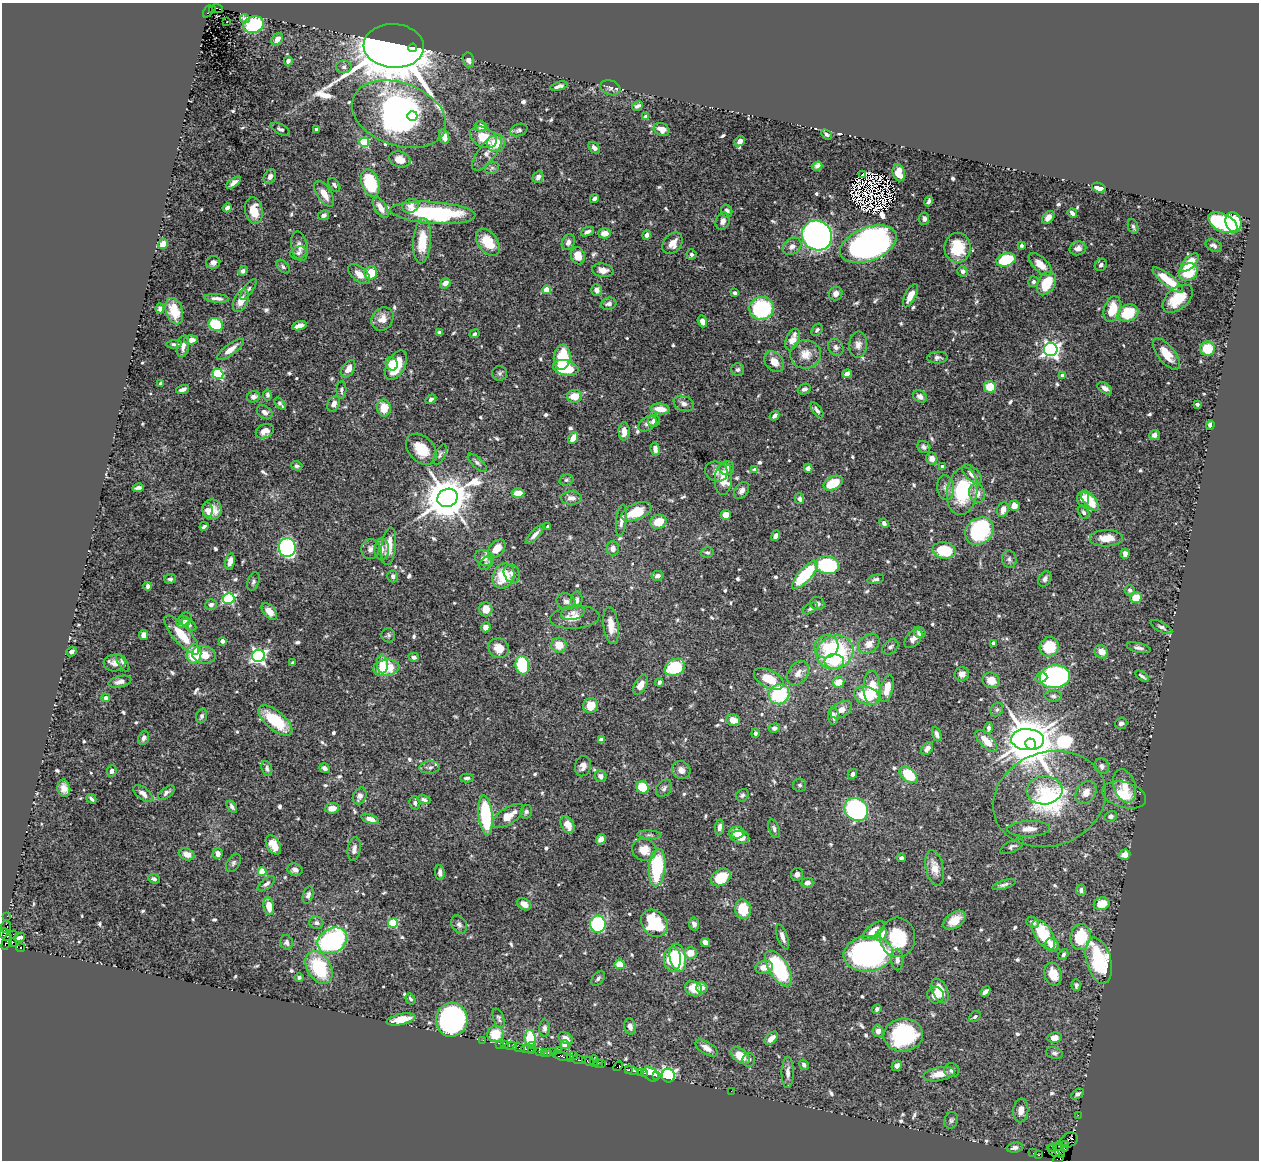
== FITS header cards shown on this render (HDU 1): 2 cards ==
NAXIS1  =                 1257
NAXIS2  =                 1158

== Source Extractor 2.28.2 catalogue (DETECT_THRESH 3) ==
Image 1257 x 1158 px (HDU 1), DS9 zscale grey, 1 PNG px = 1 image px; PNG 1261 x 1162 px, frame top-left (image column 1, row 1158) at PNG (2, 3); each listed source drawn as its Kron ellipse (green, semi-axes under 4 px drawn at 4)
Background 3.06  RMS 0.027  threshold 0.0813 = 3 sigma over >= 5 px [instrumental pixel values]
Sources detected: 715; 12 with non-positive FLUX_AUTO (blend fragments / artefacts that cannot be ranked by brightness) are neither listed nor drawn; of the other 703, the 500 brightest by FLUX_AUTO listed and drawn (203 fainter detections omitted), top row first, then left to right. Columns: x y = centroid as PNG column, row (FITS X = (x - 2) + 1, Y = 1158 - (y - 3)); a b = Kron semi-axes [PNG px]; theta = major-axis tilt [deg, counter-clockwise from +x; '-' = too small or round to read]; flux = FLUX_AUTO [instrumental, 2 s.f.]
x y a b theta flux
217 8 6 3 -18 520
212 9 3 3 - 260
208 11 6 3 63 410
245 19 5 4 - 6
227 21 3 2 - 10
254 25 10 8 17 110
277 39 7 5 54 11
394 46 30 22 -3 4300
413 48 4 4 - 480
469 60 7 5 -75 7.9
288 61 4 4 - 5.9
344 67 8 6 -1 6.2
559 86 9 3 14 7
610 88 10 7 -20 6.9
637 106 6 4 26 5.9
399 114 49 31 -20 1200
412 116 5 5 - 200
646 117 4 4 - 14
481 126 6 5 - 11
280 129 10 5 -27 4.6
317 129 3 3 - 8.4
661 129 8 6 -28 17
519 130 9 6 21 4.9
826 134 6 4 -43 4.8
444 137 7 5 -71 18
483 137 14 9 -29 40
740 141 5 4 - 9.9
364 142 5 4 - 92
496 143 9 9 - 39
594 148 7 4 -46 7.3
487 152 22 8 53 19
400 159 11 7 -16 20
817 166 5 4 - 4.7
492 168 7 5 28 4.4
899 173 8 6 -75 31
863 175 3 2 - 29
270 177 8 6 63 8.4
538 177 6 5 - 5.4
234 183 8 4 35 9.4
370 183 14 8 -71 100
334 185 7 5 -55 4.2
1099 188 7 4 -17 26
324 194 15 7 -57 20
594 199 5 4 - 6.4
929 201 5 3 - 4.7
411 206 8 6 27 9.7
227 208 5 4 - 6.6
381 208 12 6 -58 16
254 210 13 8 -82 37
727 211 6 5 - 10
433 213 42 11 -4 200
1072 213 5 3 - 5.9
324 215 6 5 - 7.3
1048 217 7 5 50 10
924 219 6 5 - 6.2
723 221 9 7 69 9.4
1233 222 10 8 -74 72
1223 223 16 8 -27 190
1133 226 8 5 -71 4
587 232 7 4 22 6.8
605 233 6 5 - 20
647 235 5 4 - 8.3
817 236 15 14 - 750
422 241 22 9 86 50
488 242 15 9 -54 50
568 242 8 6 67 8.7
672 243 12 8 52 20
163 244 5 4 - 23
868 244 29 16 22 850
1021 245 3 3 - 5.4
299 246 15 8 -78 15
792 246 10 8 37 11
1214 246 9 5 -27 6.6
958 248 15 13 89 70
1078 248 8 7 - 11
298 253 8 6 21 5.5
691 254 5 5 - 4.7
578 256 9 7 -73 23
1006 260 10 6 16 110
213 262 7 6 - 7.9
1190 263 11 5 47 33
1040 264 14 7 -43 22
1101 265 6 5 - 5.9
283 267 8 5 -46 4.3
603 270 11 6 -7 13
243 271 5 4 - 7.2
962 271 5 5 - 7
1188 272 10 8 28 57
371 273 6 6 - 47
359 274 13 7 -40 16
1168 280 19 5 -39 53
1033 282 5 5 - 4.8
445 283 6 5 - 12
1046 283 13 8 60 53
248 289 12 4 52 5.2
546 290 4 4 - 39
597 290 6 5 - 8.6
735 293 4 3 - 4.7
836 294 7 6 - 10
910 296 13 5 63 17
217 298 12 4 -4 8.5
1178 299 18 10 40 55
241 301 12 7 66 21
609 304 8 6 19 8
160 308 5 4 - 4.5
761 308 12 11 - 160
1112 309 13 8 74 42
174 311 13 8 -72 43
1128 313 10 8 25 67
382 319 12 10 55 19
702 321 6 4 -71 9.5
216 325 7 6 - 110
299 326 7 4 18 13
817 330 7 5 48 4.4
440 333 4 3 - 4.5
474 334 5 4 - 4.6
191 340 7 4 5 13
793 340 11 6 68 23
174 344 7 4 8 4.8
858 345 13 9 88 13
183 346 11 6 80 9.8
836 347 9 7 -58 7.6
231 349 16 5 36 16
1051 349 7 6 - 780
1207 349 7 7 - 52
805 354 15 14 - 26
1166 354 19 8 -52 34
562 357 13 8 84 78
937 358 10 6 2 5.7
774 362 11 8 -48 20
392 364 7 6 - 15
396 365 16 9 62 56
566 368 13 7 -14 88
348 369 9 6 58 14
738 370 6 6 - 4.9
500 373 7 7 - 4.8
218 374 5 5 - 170
847 374 5 4 - 10
1062 376 4 4 - 11
161 383 4 3 - 4.8
990 387 6 6 - 37
1105 388 8 5 -33 9.2
183 389 7 3 19 7.7
804 389 7 5 25 5.8
341 390 9 5 89 4.7
267 395 5 4 - 4.4
574 396 8 6 7 29
920 396 7 5 -32 8.8
253 397 7 5 22 7.6
431 399 6 4 33 5.7
280 404 7 3 -50 4.1
334 404 8 6 60 9.5
684 404 10 7 -23 8.3
1197 404 4 3 - 4.4
384 408 8 7 - 32
660 409 9 5 -7 27
817 410 9 4 -55 6.3
265 412 8 6 -33 9.2
775 416 5 4 - 7.1
654 421 6 5 - 11
647 424 10 6 35 7.9
1210 425 4 3 - 13
265 431 9 7 24 14
624 431 9 5 90 16
1154 435 5 5 - 8.3
573 438 6 4 58 21
924 447 7 5 -30 5.3
421 449 18 12 -44 50
655 449 6 4 -81 8.3
440 455 11 5 63 4.8
932 459 6 5 - 13
477 463 12 5 -43 6
297 466 6 5 - 4.3
943 467 4 4 - 16
727 468 7 7 - 9.1
808 468 4 4 - 8.3
755 470 4 4 - 14
716 472 11 10 - 12
972 474 12 6 -43 10
723 479 16 8 87 49
566 480 7 5 15 4.1
833 483 10 6 28 57
138 488 6 3 12 6.8
946 488 12 8 -83 9.7
742 490 9 6 55 8.2
962 491 24 15 82 110
518 493 6 5 - 25
977 493 10 8 -73 18
447 498 10 9 - 7700
571 498 10 6 -1 10
799 499 5 4 - 6.6
1083 499 7 6 - 11
1090 501 12 6 -51 46
1014 506 5 5 - 15
1003 509 7 5 70 14
207 510 7 5 -81 7.6
212 510 10 9 - 20
636 512 16 8 22 55
1084 512 7 5 -57 4.9
726 515 5 5 - 16
621 520 16 5 83 10
658 522 8 7 - 37
884 523 5 4 - 5
204 526 4 3 - 4.2
548 526 3 3 - 4.6
979 531 15 12 43 210
535 534 12 4 47 8.7
776 536 5 4 - 10
1106 538 16 8 2 28
389 546 19 7 84 32
287 547 9 8 - 350
613 548 7 6 - 10
371 549 10 9 - 8.6
382 549 11 7 89 9.7
497 549 10 7 45 24
944 550 12 8 -11 88
707 552 6 5 - 4.4
1125 554 5 4 - 7.6
484 558 10 7 -27 10
1009 559 9 7 -76 6
230 561 8 4 79 11
485 564 7 5 50 4.5
827 565 12 9 -9 160
512 573 9 7 -61 7.8
805 575 18 6 48 110
393 576 6 5 - 5.4
503 576 13 10 64 57
657 576 6 5 - 7.7
170 579 6 5 - 5.1
876 579 8 4 11 5
1045 579 8 6 62 6
253 582 9 5 70 5.1
148 586 4 3 - 5.6
1130 590 5 5 - 4.6
228 598 6 5 - 260
1136 598 6 5 - 37
577 600 8 5 86 6.9
566 601 10 8 -27 8.1
817 603 7 6 - 7.1
211 605 6 5 - 7.1
810 608 8 4 32 4
486 609 7 6 - 22
269 611 10 6 -50 18
573 613 12 7 12 10
575 617 25 11 4 25
185 619 7 5 51 5.5
183 622 7 6 - 5.6
189 625 8 4 -33 5
611 625 18 7 -83 23
486 627 5 5 - 14
1161 627 12 5 -28 5.6
920 632 6 5 - 12
143 635 5 4 - 12
182 635 25 8 -49 40
388 635 7 7 - 4.1
913 639 11 7 47 11
222 641 4 3 - 9.5
993 643 4 4 - 4.9
869 644 11 8 40 18
559 645 7 7 - 28
826 647 12 11 - 32
890 647 9 6 41 6.2
1049 647 10 9 - 63
499 648 11 9 -38 23
1139 648 12 4 -13 6.7
72 652 5 4 - 6.1
835 652 19 16 27 220
1101 652 7 6 - 16
194 654 9 7 82 78
204 655 12 9 -14 23
258 656 6 6 - 540
414 657 5 4 - 4.9
834 661 9 7 1 33
115 663 11 8 4 12
123 663 10 4 -57 5.8
293 663 3 3 - 5.1
382 664 9 5 -86 19
522 665 9 6 -78 120
675 667 10 8 29 120
386 668 13 8 8 68
798 673 13 9 56 15
962 674 7 7 - 13
1142 676 7 3 -36 4.2
1041 677 6 5 - 16
1055 677 15 11 5 480
769 679 16 9 -29 42
991 680 9 7 -24 23
120 682 12 5 13 10
659 682 4 3 - 4.1
839 682 6 5 - 29
641 685 11 6 62 16
872 688 17 8 -89 54
887 688 14 6 75 24
779 694 10 9 - 140
867 696 13 8 -17 62
1053 696 9 5 -3 4.8
106 698 4 4 - 10
590 705 8 7 - 33
997 709 7 6 - 4.1
841 710 12 7 32 15
202 716 7 5 69 4.3
833 716 9 5 -89 7.4
275 720 21 9 -40 82
733 720 7 5 -14 20
1121 723 6 5 - 6.4
774 728 5 5 - 5.1
988 728 6 4 76 4.7
755 733 5 4 - 4.3
937 734 7 4 -71 6.5
144 738 7 5 69 7.3
601 740 4 4 - 16
1028 740 16 10 -3 8200
986 741 14 6 -44 29
1031 744 6 5 - 3900
927 748 7 5 52 8
583 766 10 8 74 11
1102 766 8 7 - 7.3
430 767 10 6 5 5.5
324 768 5 4 - 6.8
267 769 8 5 -72 4.8
681 770 9 9 - 12
112 771 6 5 - 6.2
852 774 5 4 - 7.3
908 775 10 6 -40 80
601 776 6 5 - 7.5
467 778 7 4 2 4.9
800 785 6 6 - 4.4
1125 786 17 10 -72 30
643 787 6 6 - 60
64 788 9 6 -79 14
664 788 9 7 54 6.5
1044 790 18 14 5 34
143 793 11 6 -39 9.8
166 793 10 5 37 5.8
1086 793 12 9 54 18
742 795 7 5 43 4.3
1124 795 22 12 -15 43
360 796 9 6 66 11
91 799 5 3 - 4.4
1049 799 57 47 20 240
424 800 6 4 -15 5.4
415 803 7 5 -75 4.6
232 807 7 4 -55 5.4
332 808 7 5 6 17
856 809 13 11 -38 260
526 812 7 6 - 4.3
486 815 20 7 -85 160
508 816 18 8 33 29
1111 816 6 5 - 7.9
370 819 9 4 -19 16
567 824 9 6 -60 22
719 827 7 4 82 7.4
774 829 10 5 -69 5.3
1029 829 21 8 2 19
737 832 7 6 - 22
649 835 12 4 -3 5
740 837 9 6 -12 21
601 839 5 5 - 12
273 845 11 6 -60 24
1012 847 13 5 25 5.5
354 849 12 6 81 9.5
644 850 12 11 - 23
187 854 8 5 -21 15
218 854 5 5 - 12
1125 855 6 5 - 14
901 858 4 4 - 4.8
233 863 10 6 59 5.1
657 867 19 8 84 140
935 868 18 8 -78 23
295 870 8 6 -19 7
262 872 4 4 - 56
440 872 7 4 -84 7.8
797 874 6 6 - 5.7
721 877 11 7 35 68
154 879 6 4 -21 4.9
807 883 6 5 - 9.3
266 884 10 5 40 6.8
1004 885 12 4 16 5.8
1081 890 5 5 - 5.4
308 895 9 5 73 6.7
524 904 7 5 -31 15
1102 904 8 6 14 34
269 906 9 5 -82 25
743 909 10 8 -78 54
7 916 2 2 - 34
954 920 12 7 35 29
1033 922 7 5 -33 6.9
316 923 7 6 - 5.2
393 923 5 4 - 110
654 923 15 12 -45 110
598 924 8 8 - 180
694 924 6 5 - 6.7
459 925 10 7 -57 6.8
6 927 6 5 - 250
874 931 13 6 37 24
13 934 2 2 - 63
5 935 7 5 -54 1200
881 935 7 4 41 40
1044 935 16 8 -58 89
20 937 5 3 - 6.1
782 937 13 5 -72 12
898 937 20 17 -85 95
1080 937 13 10 80 88
332 941 15 12 31 380
7 942 8 4 68 690
12 942 4 3 - 990
287 942 7 6 - 5.5
705 942 5 4 - 12
1052 945 7 6 - 17
20 948 4 3 - 1900
691 953 6 5 - 25
868 954 25 18 6 460
1063 955 6 4 57 4.6
678 958 14 8 -79 87
672 959 12 8 -90 72
897 959 11 6 -90 9.3
1099 961 23 12 -75 200
620 964 5 5 - 34
764 967 9 6 10 17
319 968 18 12 -60 110
779 968 20 9 -57 190
1053 974 11 8 -74 31
299 977 5 4 - 4.1
598 978 8 5 48 5
1076 985 6 4 88 4.2
702 988 5 5 - 10
694 989 9 7 -34 33
940 991 12 7 -65 30
985 992 6 4 45 7.2
936 995 9 8 - 16
410 999 6 4 -58 4.2
877 1009 5 4 - 4.8
975 1016 7 4 40 4.2
499 1018 10 5 -71 4.6
401 1019 14 5 11 30
452 1020 17 16 - 470
630 1027 8 5 -74 8.5
544 1028 8 5 88 6
878 1031 6 5 - 13
495 1034 8 8 - 41
903 1035 20 16 6 190
530 1038 8 5 -83 93
566 1038 8 5 -31 14
771 1038 8 5 45 15
1055 1038 7 5 10 18
483 1040 2 2 - 15
499 1044 3 2 - 81
504 1044 4 3 - 320
565 1045 4 4 - 34
511 1046 6 2 0 71
533 1046 2 2 - 31
519 1048 5 3 - 420
707 1048 12 6 -33 14
528 1049 6 2 0 260
531 1050 2 2 - 220
558 1051 2 2 - 88
539 1052 3 2 - 180
548 1052 3 3 - 140
554 1052 2 2 - 160
545 1053 3 2 - 160
1054 1053 8 5 -16 5.4
573 1055 3 2 - 170
562 1056 9 3 -12 930
740 1056 11 6 -39 39
570 1058 4 2 - 110
579 1060 7 3 -11 560
749 1060 7 6 - 4.1
588 1061 6 3 -21 420
594 1061 6 2 90 160
598 1063 4 2 - 240
602 1064 2 2 - 35
804 1065 5 4 - 5.3
618 1066 6 2 44 150
897 1066 5 4 - 7.4
629 1070 3 3 - 210
632 1070 7 3 -13 300
952 1070 7 7 - 7
640 1072 2 2 - 95
788 1072 16 6 89 12
644 1073 2 2 - 140
651 1074 9 6 -36 94
939 1074 16 6 11 23
668 1075 7 6 - 470
656 1076 3 2 - 130
731 1091 2 2 - 35
1077 1094 7 4 33 5.1
1021 1110 12 7 84 15
1078 1115 2 2 - 53
951 1120 8 6 70 4.8
1069 1140 9 7 29 460
1066 1144 2 2 - 78
1059 1146 4 3 - 450
1052 1147 4 3 - 290
1015 1148 8 5 10 6.8
1064 1148 3 2 - 140
1053 1151 7 3 -44 280
1059 1151 8 4 -57 470
1033 1153 2 2 - 42
1038 1155 4 3 - 290
1058 1159 6 4 27 83
At the frame edge (FLAGS 8, measured only in part): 1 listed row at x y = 1058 1159
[203 fainter detections neither listed nor drawn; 12 non-positive-flux detections neither listed nor drawn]